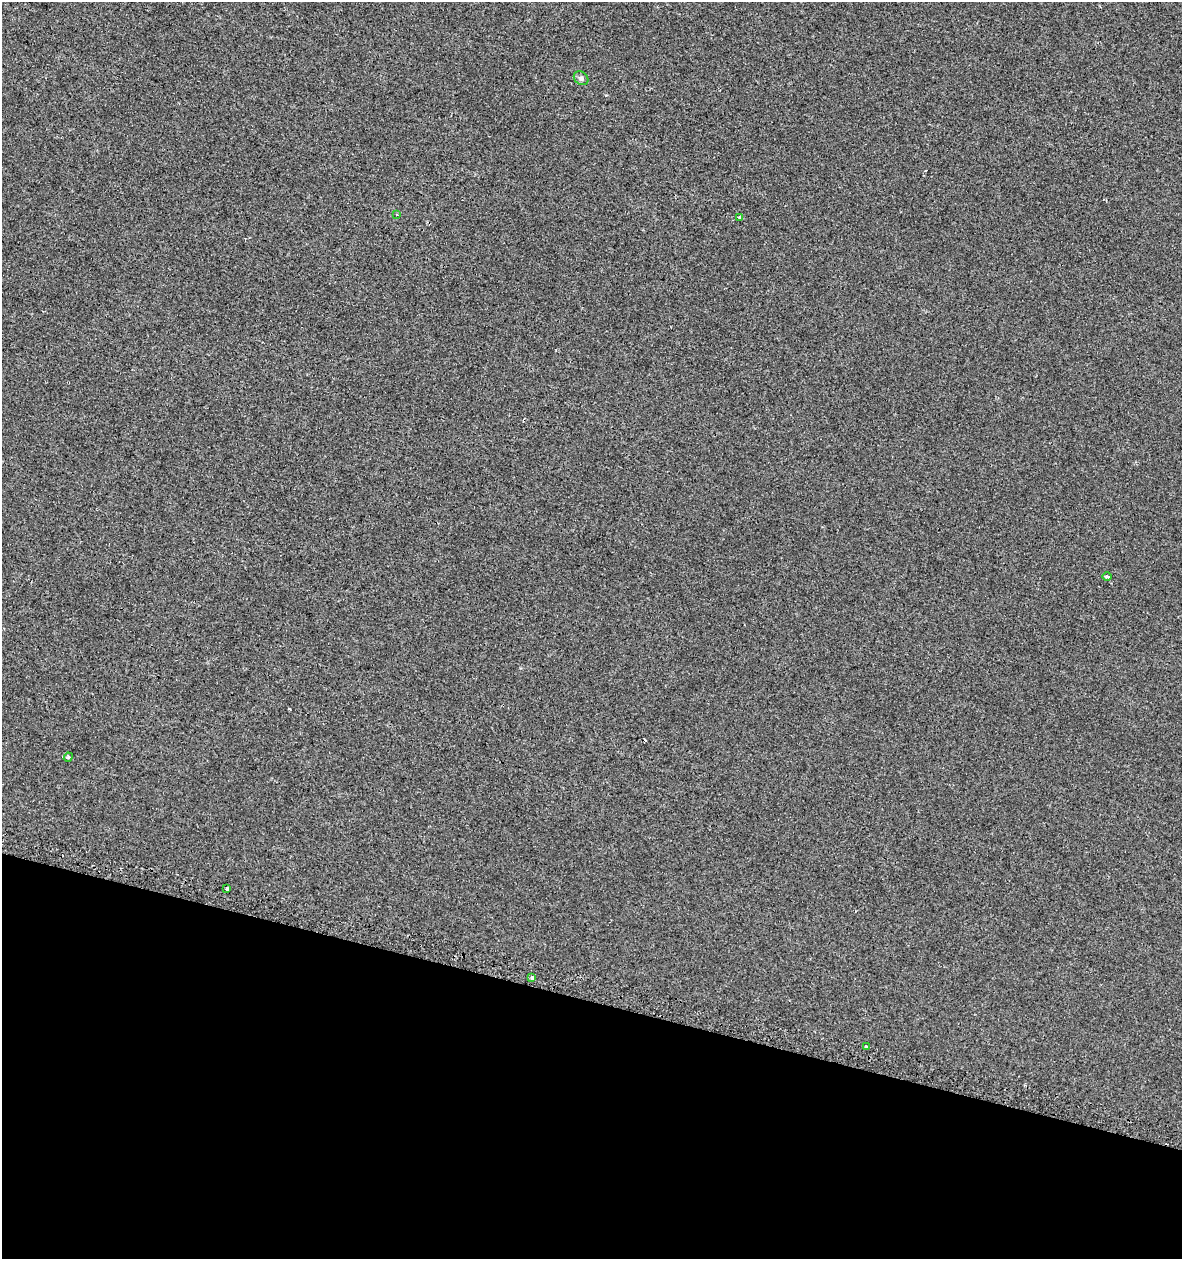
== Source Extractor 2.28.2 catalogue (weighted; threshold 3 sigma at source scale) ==
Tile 15 of 4 x 4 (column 3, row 4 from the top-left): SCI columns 2692-3871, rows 43-1299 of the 5318 x 5112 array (HDU 1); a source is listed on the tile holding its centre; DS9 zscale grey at full resolution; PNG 1184 x 1261 px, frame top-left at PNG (2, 2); each listed source drawn as its Kron ellipse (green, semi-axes under 4 px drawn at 4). Shown black and unused: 20% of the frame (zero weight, under 2 of 3 exposures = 3% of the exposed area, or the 3 px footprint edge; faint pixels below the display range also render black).
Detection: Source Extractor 2.28.2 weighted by HDU 2 'WHT'; one run over the whole footprint, this tile lists its part. Background 0.00179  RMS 0.0054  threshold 0.0245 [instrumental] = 3 sigma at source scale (4.5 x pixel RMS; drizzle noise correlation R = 1.50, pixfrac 1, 0.0396/0.0396 arcsec/px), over >= 5 px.
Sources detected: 11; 3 cosmic-ray / hot-pixel residue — neither listed nor drawn; the other 8 listed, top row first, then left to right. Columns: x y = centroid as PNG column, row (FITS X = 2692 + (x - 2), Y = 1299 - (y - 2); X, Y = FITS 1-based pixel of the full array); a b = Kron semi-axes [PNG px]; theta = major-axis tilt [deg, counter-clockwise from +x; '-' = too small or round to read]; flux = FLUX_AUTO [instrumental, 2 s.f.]
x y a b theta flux
581 78 8 6 -37 1.6
396 215 3 2 - 0.48
740 218 3 3 - 1.6
1107 576 4 3 - 1.6
68 757 5 4 - 0.63
227 889 3 3 - 8.6
532 977 3 3 - 20
866 1047 3 3 - 8.8
Overlapping masked pixels (flux is a lower limit): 1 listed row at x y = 227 889